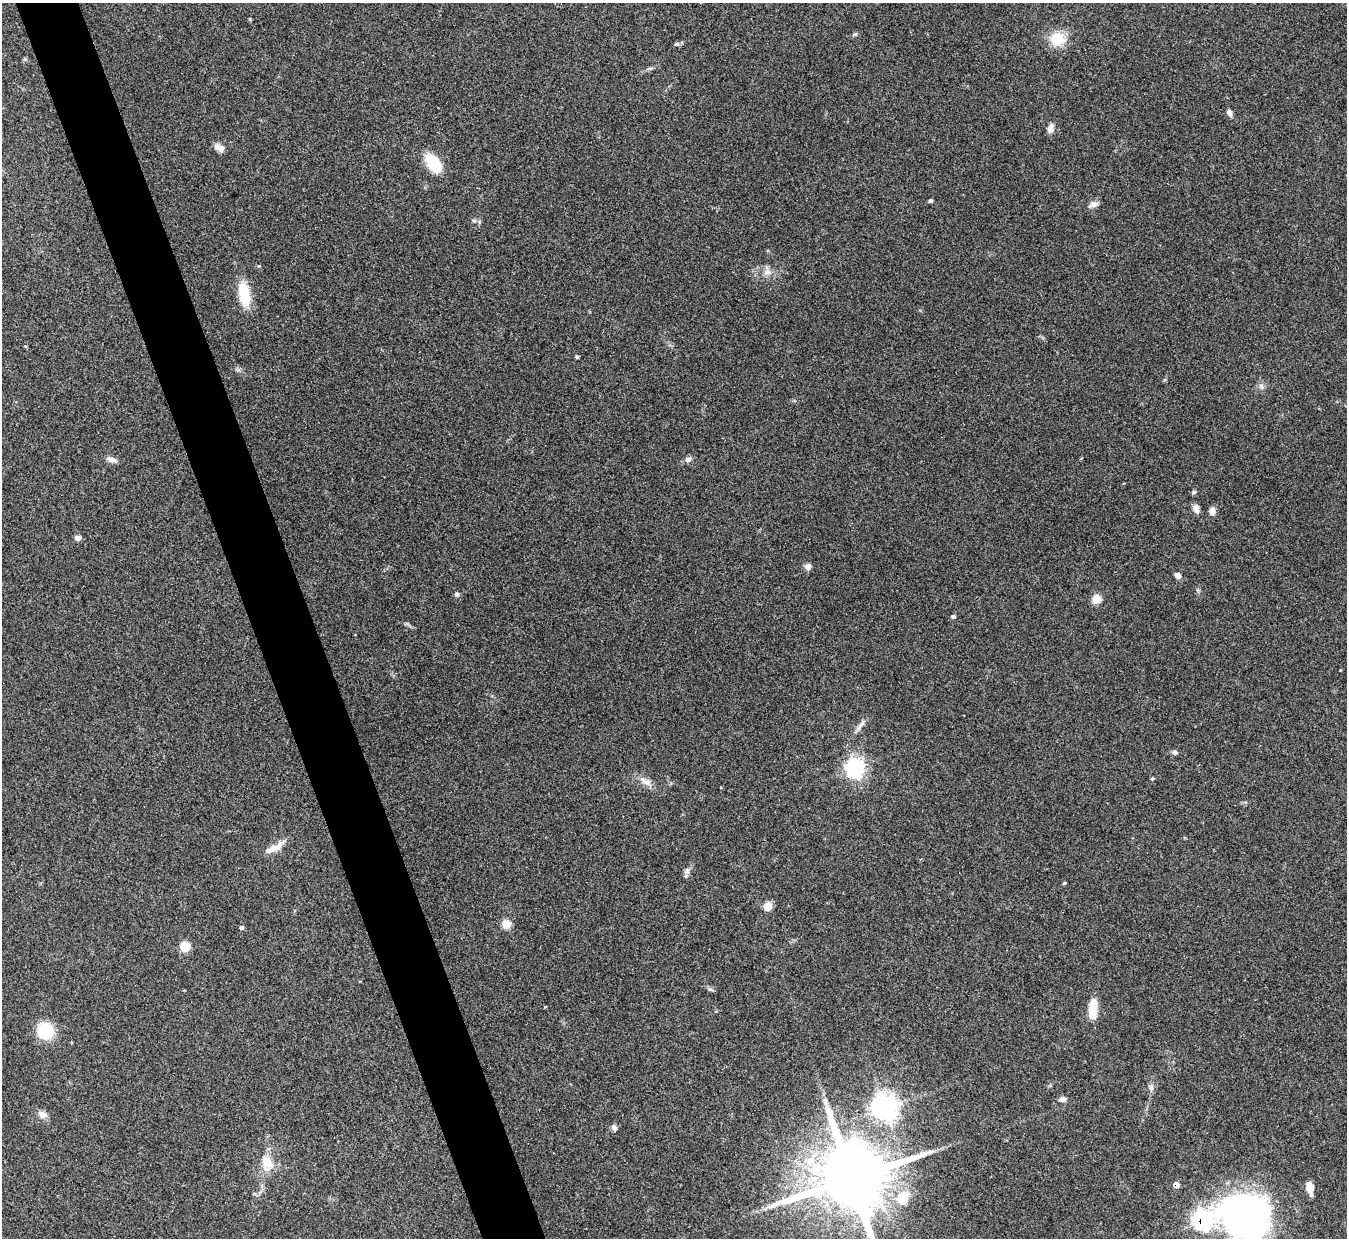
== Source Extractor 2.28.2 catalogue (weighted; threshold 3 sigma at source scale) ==
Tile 11 of 4 x 4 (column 3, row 3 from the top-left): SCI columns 2689-4033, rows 1384-2619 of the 5378 x 5365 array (HDU 1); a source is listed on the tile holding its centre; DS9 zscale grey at full resolution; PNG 1349 x 1240 px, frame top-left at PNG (2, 3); no overlay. Shown black and unused: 5% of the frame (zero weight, under 3 of 4 exposures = <1% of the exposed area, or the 3 px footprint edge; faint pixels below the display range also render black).
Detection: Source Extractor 2.28.2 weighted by HDU 2 'WHT'; one run over the whole footprint, this tile lists its part. Background 0.15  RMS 0.0071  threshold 0.0321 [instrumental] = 3 sigma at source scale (4.5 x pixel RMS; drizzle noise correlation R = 1.50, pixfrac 1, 0.05/0.05 arcsec/px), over >= 5 px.
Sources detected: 54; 2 inside a brighter listed object's ellipse — not listed separately; the other 52 listed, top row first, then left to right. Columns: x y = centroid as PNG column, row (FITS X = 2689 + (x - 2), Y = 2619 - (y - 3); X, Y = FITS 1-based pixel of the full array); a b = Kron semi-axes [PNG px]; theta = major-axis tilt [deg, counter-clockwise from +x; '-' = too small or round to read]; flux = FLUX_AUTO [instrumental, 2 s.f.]
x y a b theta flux
855 34 6 5 - 1.1
1057 39 15 13 -4 18
676 44 8 5 25 1.5
1229 113 8 6 -66 2.7
1051 129 11 8 76 3.9
219 148 13 7 -29 4.6
434 164 22 12 -57 24
930 201 4 4 - 1.4
1093 204 11 8 21 3.6
474 221 6 5 - 1.3
767 272 11 8 18 4.3
244 294 30 13 -81 19
577 357 4 4 - 0.96
1261 386 7 5 -47 1.7
111 459 13 6 -16 3.7
688 459 9 6 29 2.4
1194 492 7 5 18 1.2
1196 508 12 7 -74 3.1
1212 511 8 7 - 4.1
77 538 7 6 - 3.1
808 567 8 8 - 2.9
1177 576 7 6 - 2.9
457 594 6 5 - 1.8
1096 599 11 10 - 6
953 616 6 5 - 1.2
860 726 14 5 54 3.3
1175 752 7 6 - 1.7
855 768 8 8 - 210
1152 779 5 3 - 0.84
646 782 17 7 -30 5.2
275 847 28 8 31 7.5
687 871 8 6 -90 2.1
1064 883 5 4 - 0.67
768 907 10 9 - 5.6
506 924 7 6 - 15
241 928 5 5 - 1.4
185 946 10 10 - 9
710 989 11 3 -26 1.2
1093 1010 26 10 86 13
45 1031 15 14 - 29
1151 1087 11 6 85 2.5
1062 1099 9 6 10 2.9
825 1102 11 5 -85 3.1
885 1107 10 10 - 400
42 1114 11 8 -23 4.2
614 1128 7 6 - 2.2
267 1163 22 14 -70 13
851 1179 21 17 18 9000
1176 1185 6 6 - 4.2
1310 1188 12 6 -80 8
903 1198 17 13 56 17
1246 1215 50 43 -10 260
Overlapping masked pixels (flux is a lower limit): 1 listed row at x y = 1176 1185
Isophote crosses this tile's border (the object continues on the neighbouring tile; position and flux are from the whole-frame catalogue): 2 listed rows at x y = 851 1179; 1246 1215